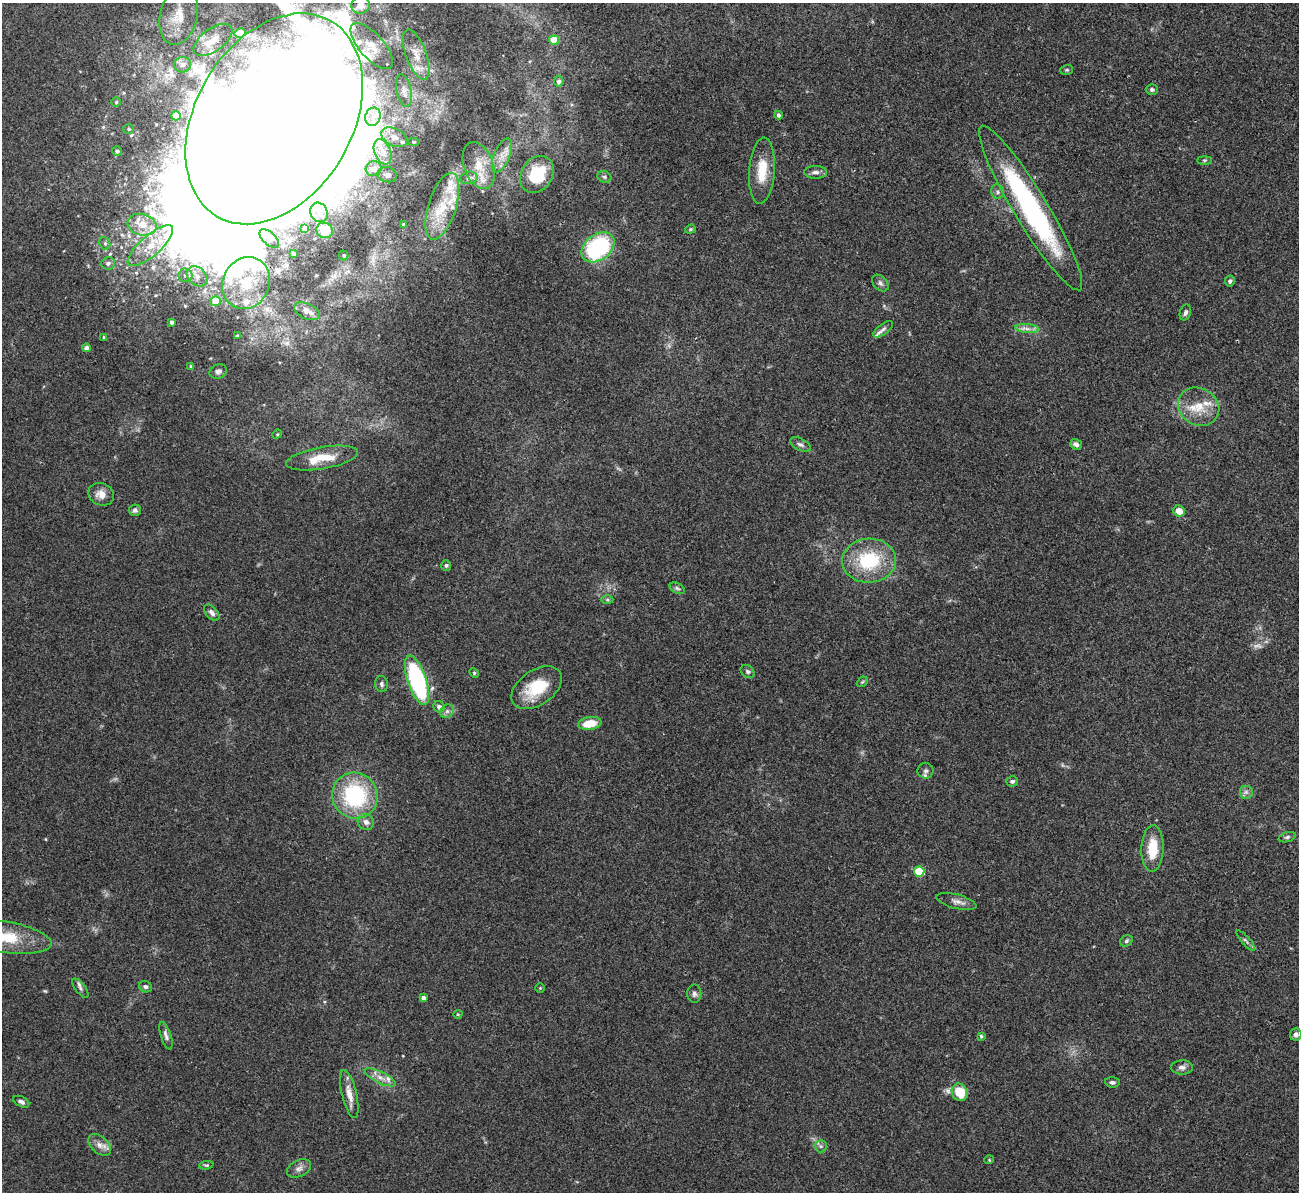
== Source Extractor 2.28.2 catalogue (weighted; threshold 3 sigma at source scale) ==
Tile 10 of 4 x 4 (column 2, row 3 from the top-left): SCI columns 1298-2594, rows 1337-2526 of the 5190 x 5175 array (HDU 1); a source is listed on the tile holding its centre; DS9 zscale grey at full resolution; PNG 1301 x 1194 px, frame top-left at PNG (2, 3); each listed source drawn as its Kron ellipse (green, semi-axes under 4 px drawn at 4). Shown black and unused: <1% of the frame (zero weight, under 3 of 4 exposures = <1% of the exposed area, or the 3 px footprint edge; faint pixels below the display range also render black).
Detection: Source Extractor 2.28.2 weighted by HDU 2 'WHT'; one run over the whole footprint, this tile lists its part. Background 0.0751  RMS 0.0058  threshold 0.026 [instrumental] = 3 sigma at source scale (4.5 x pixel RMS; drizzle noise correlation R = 1.50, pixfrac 1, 0.05/0.05 arcsec/px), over >= 5 px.
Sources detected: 137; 1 too faint to see at this stretch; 4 inside a brighter object's white glare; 1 long thin detection or spike segment (spike, bleed or trail) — neither listed nor drawn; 13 inside a brighter listed object's ellipse — not listed separately; the other 118 listed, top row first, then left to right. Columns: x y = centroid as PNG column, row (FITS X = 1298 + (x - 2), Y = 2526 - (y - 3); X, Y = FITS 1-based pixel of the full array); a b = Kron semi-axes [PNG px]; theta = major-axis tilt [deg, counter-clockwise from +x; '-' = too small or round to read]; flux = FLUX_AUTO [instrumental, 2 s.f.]
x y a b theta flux
360 5 9 8 - 5.7
179 16 29 18 76 15
240 33 5 5 - 9
213 40 22 11 35 9.2
554 40 5 4 - 15
372 46 29 12 -48 11
416 54 26 10 -70 9.3
183 65 8 8 - 3.2
1067 70 6 5 - 0.88
559 81 5 5 - 1.9
1152 89 6 5 - 1.2
404 91 16 7 -78 3.9
116 102 5 4 - 0.74
778 115 4 4 - 1.2
176 116 5 4 - 12
373 117 9 7 74 4.1
274 119 113 78 60 6600
129 129 5 4 - 0.85
394 137 14 8 -26 4.7
413 142 5 4 - 0.97
117 151 5 5 - 1.7
383 152 13 8 -68 4.9
502 156 18 8 67 5.8
1204 160 7 4 0 0.94
479 165 24 14 -70 12
374 169 8 7 - 4.6
762 171 33 13 86 15
815 172 11 6 -1 2.4
537 174 19 15 56 30
387 175 10 7 -12 2.5
604 177 7 5 -21 1.2
469 178 9 6 11 2.1
997 192 7 6 - 1.6
442 206 35 14 73 18
1031 208 95 17 -59 110
319 212 10 8 -62 4.4
403 224 3 3 - 0.75
142 225 15 10 -14 8.3
305 229 4 4 - 2.9
690 229 5 4 - 0.79
324 231 8 7 - 10
269 238 12 6 -42 2.9
105 243 6 5 - 1.1
150 246 29 10 41 12
598 247 18 13 37 71
294 254 4 4 - 0.9
344 255 5 5 - 0.92
108 263 7 6 - 1.8
185 275 7 7 - 2.3
197 276 11 8 -40 4.7
1230 281 5 5 - 1.4
246 283 26 23 64 28
880 283 10 6 -45 1.9
216 301 5 5 - 12
307 311 13 7 -24 4.5
1185 312 8 5 71 1.6
171 322 4 3 - 1.5
883 329 12 5 36 2
1027 329 12 4 -5 2.7
237 336 3 3 - 0.84
104 337 4 4 - 0.74
86 348 4 4 - 2.8
191 366 4 4 - 0.66
218 371 9 7 20 1.9
1199 407 21 18 -30 14
277 434 5 4 - 0.61
800 444 11 6 -27 1.9
1076 444 6 5 - 2.2
322 458 36 11 10 15
101 494 13 11 -22 5.6
135 510 6 5 - 1.6
1179 511 6 5 - 6.2
869 561 27 22 4 36
446 565 5 5 - 1.2
677 588 8 5 -30 1.3
607 600 6 4 0 0.97
212 613 9 5 -49 2
747 671 7 6 - 1.4
474 673 5 4 - 0.71
417 680 26 9 -71 89
862 682 6 4 44 0.81
381 684 8 6 -86 1.6
537 688 28 17 34 22
439 707 6 5 - 2
447 711 7 6 - 1.9
590 723 12 6 9 12
926 771 8 7 - 2
1012 781 6 5 - 1.4
1246 792 7 7 - 1.9
355 796 23 22 - 54
366 822 8 7 - 2.7
1287 837 9 4 18 1.2
1152 848 23 11 87 15
919 871 5 5 - 26
956 901 21 7 -15 3.6
5 937 47 15 -9 25
1126 941 6 5 - 1.2
1246 941 13 4 -48 1.4
145 987 6 5 - 1.6
80 988 11 5 -52 1.7
540 988 4 4 - 0.58
694 994 9 7 -90 1.8
423 998 4 4 - 2.4
458 1014 4 3 - 0.52
1296 1034 6 6 - 2.1
166 1036 14 5 -72 2.3
981 1036 4 4 - 0.79
1182 1067 11 7 1 2.5
380 1077 17 5 -26 4.3
1112 1082 7 5 -3 1.5
960 1092 9 7 -60 14
349 1094 24 7 -77 6.4
21 1102 8 5 -27 1.7
100 1145 13 8 -42 4
821 1146 6 6 - 1.5
989 1160 5 3 - 0.45
206 1165 7 4 6 0.83
299 1168 13 8 27 2.8
Overlapping masked pixels (flux is a lower limit): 1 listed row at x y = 274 119
Isophote crosses this tile's border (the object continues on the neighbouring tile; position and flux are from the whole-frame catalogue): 3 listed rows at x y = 360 5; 274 119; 5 937